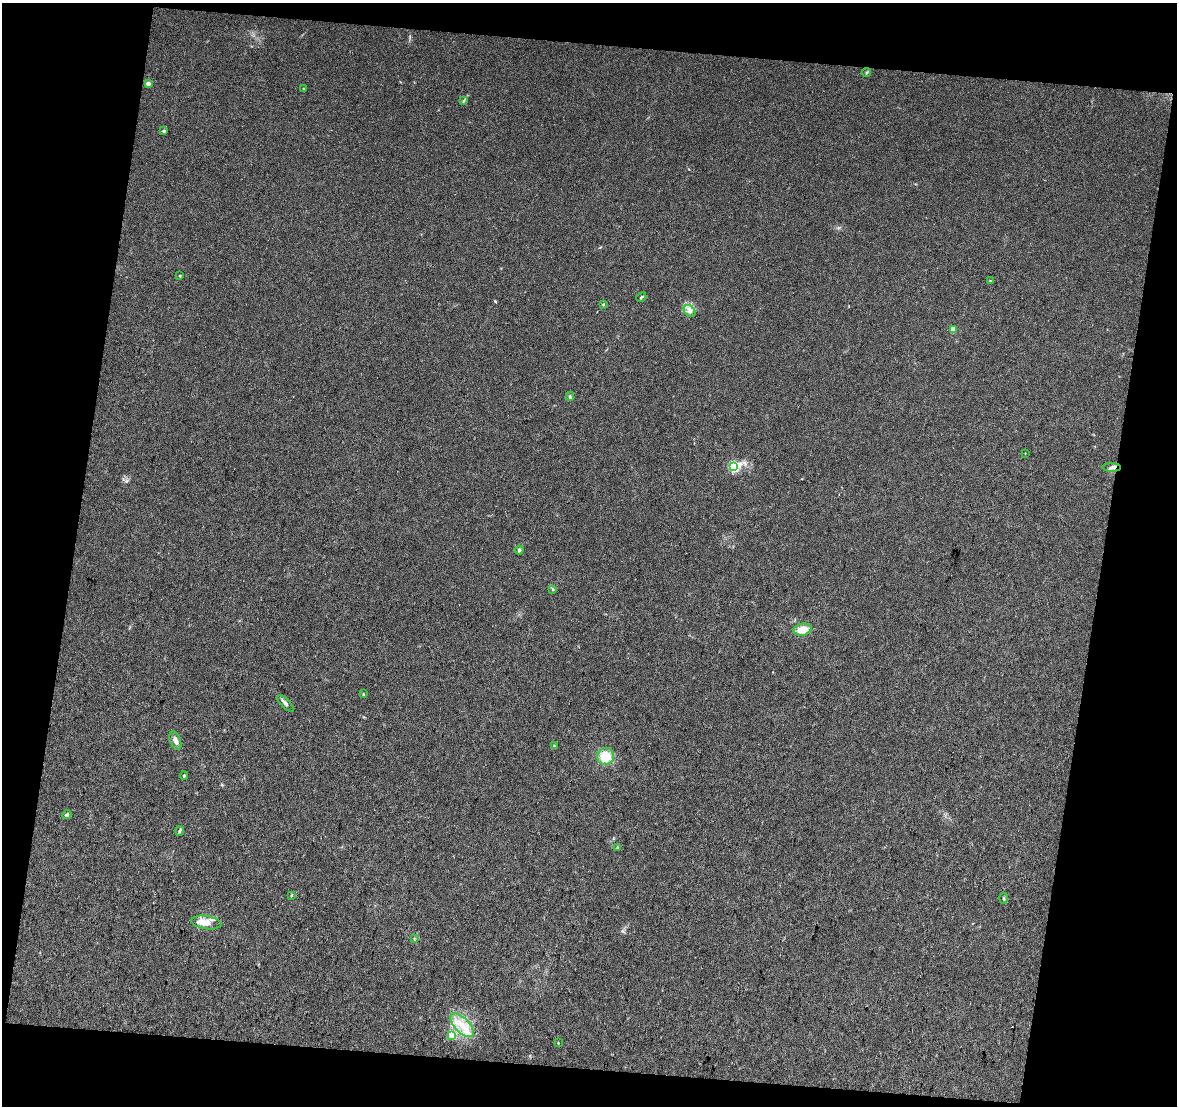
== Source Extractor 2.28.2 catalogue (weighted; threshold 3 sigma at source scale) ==
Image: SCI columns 1-2350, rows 129-2335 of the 2350 x 2448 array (HDU 1 of 3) = the unmasked area's bounding box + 8 px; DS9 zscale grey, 2 x 2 block average (1 PNG px = mean of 2 x 2 image px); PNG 1179 x 1108 px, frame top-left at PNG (2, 3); each listed source drawn as its Kron ellipse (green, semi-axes under 4 px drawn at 4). Shown black and unused: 20% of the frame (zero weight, under 3 of 4 exposures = <1% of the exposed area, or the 3 px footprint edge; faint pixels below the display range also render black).
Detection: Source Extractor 2.28.2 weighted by HDU 2 'WHT'. Background 0.0235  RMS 0.0046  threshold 0.0207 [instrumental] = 3 sigma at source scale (4.5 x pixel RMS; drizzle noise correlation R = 1.50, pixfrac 1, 0.0396/0.0396 arcsec/px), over >= 5 px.
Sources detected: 36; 2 inside a brighter listed object's ellipse — not listed separately; the other 34 listed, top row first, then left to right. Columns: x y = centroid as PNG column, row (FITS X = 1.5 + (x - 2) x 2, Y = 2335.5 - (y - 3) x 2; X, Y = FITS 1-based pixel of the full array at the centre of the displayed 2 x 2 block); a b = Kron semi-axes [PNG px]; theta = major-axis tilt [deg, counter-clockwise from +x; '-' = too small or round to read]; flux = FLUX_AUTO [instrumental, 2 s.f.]
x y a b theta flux
866 73 4 3 - 1.5
148 84 2 2 - 12
303 89 3 3 - 0.94
464 101 4 2 - 1.2
164 131 4 3 - 1.6
180 276 2 2 - 1.3
990 281 3 2 - 0.58
641 297 5 3 - 1.5
603 304 2 2 - 1.9
690 311 7 5 -46 4.1
953 329 3 3 - 21
570 396 4 3 - 1.7
1025 453 2 2 - 0.45
734 466 4 3 - 98
1112 467 9 3 -3 2.8
519 550 4 3 - 1.9
553 589 4 3 - 1.2
803 630 9 6 12 14
363 694 4 2 - 0.82
285 703 10 4 -47 3.5
175 740 9 5 -67 5.6
554 746 4 3 - 1.4
606 756 8 8 - 23
184 775 4 3 - 1.2
67 815 5 4 - 2.8
180 831 5 3 - 2
617 847 3 3 - 0.83
291 896 4 3 - 0.91
1004 898 5 3 - 1.4
206 923 15 6 -9 13
414 939 3 2 - 0.8
462 1025 15 7 -46 17
452 1035 3 3 - 32
558 1043 2 2 - 0.58
Overlapping masked pixels (flux is a lower limit): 1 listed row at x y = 1112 467
Diffuse or blended objects may show on this block-average render without a row.